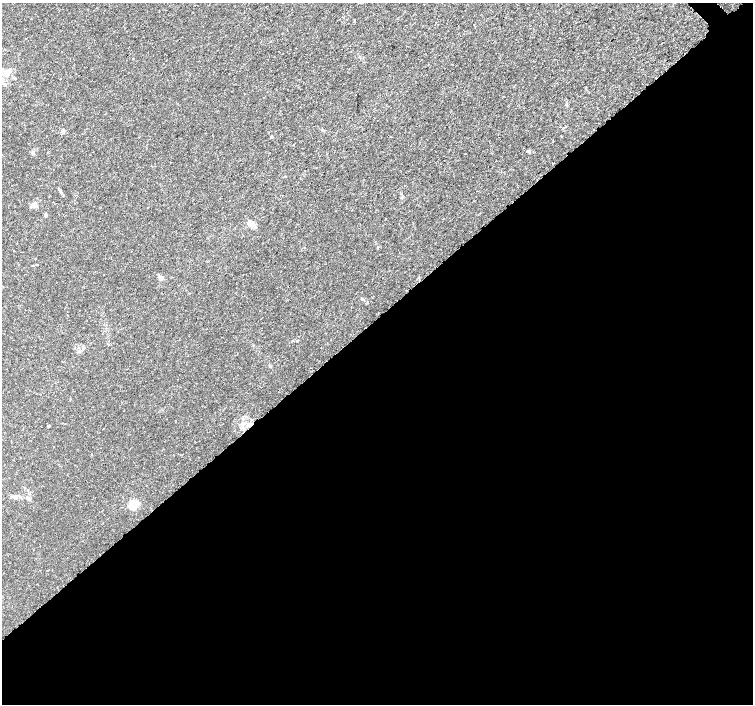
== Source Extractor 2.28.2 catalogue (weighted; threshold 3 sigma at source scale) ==
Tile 15 of 4 x 4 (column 3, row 4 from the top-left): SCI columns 3024-4524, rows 172-1575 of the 6056 x 6026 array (HDU 1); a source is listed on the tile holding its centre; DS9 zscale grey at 2 x 2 block average (1 PNG px = mean of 2 x 2 image px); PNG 755 x 706 px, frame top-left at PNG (2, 3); no overlay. Shown black and unused: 55% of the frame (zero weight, under 3 of 5 exposures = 2% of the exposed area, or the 3 px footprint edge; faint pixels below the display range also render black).
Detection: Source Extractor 2.28.2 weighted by HDU 2 'WHT'; one run over the whole footprint, this tile lists its part. Background 0.00166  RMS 7.4e-04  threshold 0.00334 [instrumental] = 3 sigma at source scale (4.5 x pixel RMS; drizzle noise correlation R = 1.50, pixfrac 1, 0.0396/0.0396 arcsec/px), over >= 5 px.
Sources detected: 15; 1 cosmic-ray / hot-pixel residue — not listed; the other 14 listed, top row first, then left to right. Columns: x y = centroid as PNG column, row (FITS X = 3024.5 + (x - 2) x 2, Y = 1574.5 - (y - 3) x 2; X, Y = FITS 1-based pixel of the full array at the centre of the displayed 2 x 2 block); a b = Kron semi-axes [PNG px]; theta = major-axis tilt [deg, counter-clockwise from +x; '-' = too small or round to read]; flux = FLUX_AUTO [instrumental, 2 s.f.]
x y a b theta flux
7 73 13 9 31 1.7
62 130 6 3 67 0.26
529 151 4 3 - 0.21
32 152 4 3 - 0.2
60 190 7 3 -56 0.31
33 206 9 5 9 0.67
45 215 4 3 - 0.27
251 223 12 5 -23 1
161 278 5 4 - 0.67
362 299 4 3 - 0.17
49 426 3 3 - 0.23
15 497 4 3 - 0.23
28 499 6 3 -14 0.33
134 504 10 7 21 3.8
Diffuse or blended objects may show on this block-average render without a row.